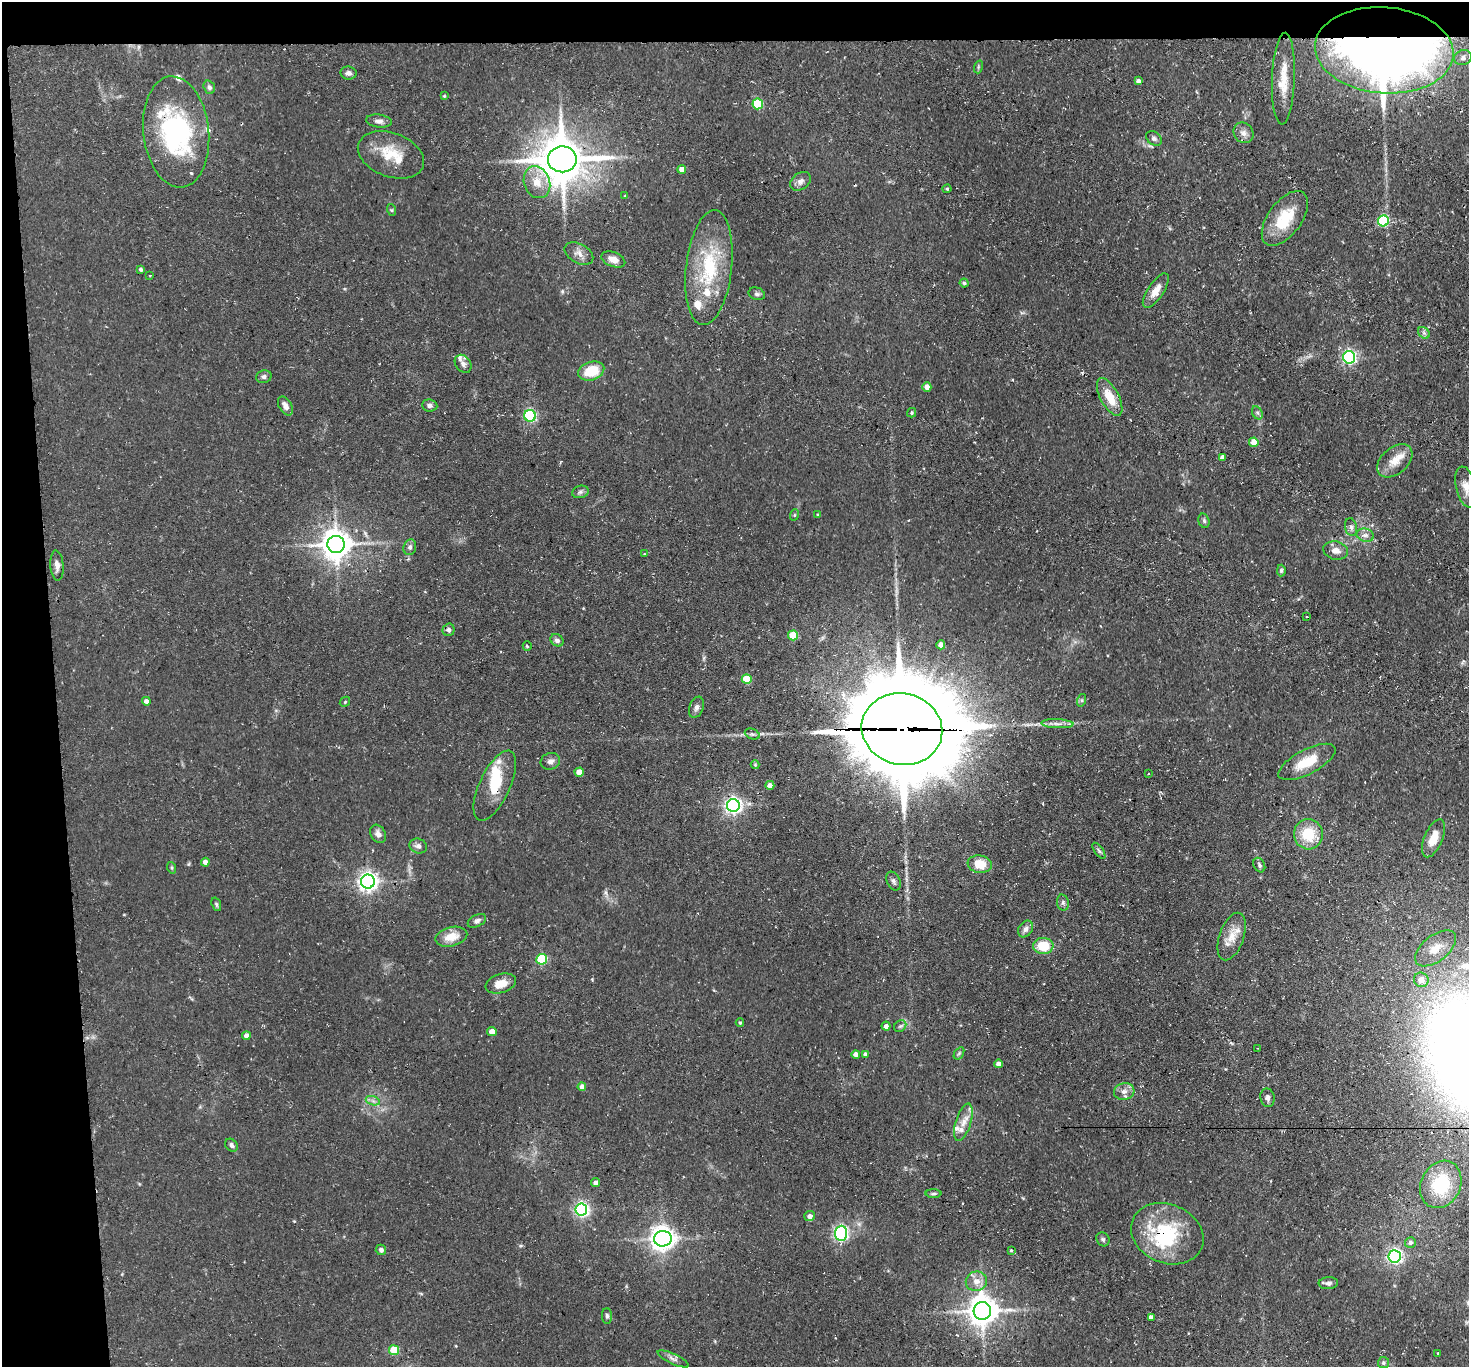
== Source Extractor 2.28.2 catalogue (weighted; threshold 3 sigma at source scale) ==
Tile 1 of 3 x 3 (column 1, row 1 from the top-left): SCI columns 1-1467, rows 2887-4251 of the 4401 x 4372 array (HDU 1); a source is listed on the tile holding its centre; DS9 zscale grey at full resolution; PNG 1471 x 1369 px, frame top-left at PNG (2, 2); each listed source drawn as its Kron ellipse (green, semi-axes under 4 px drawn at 4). Shown black and unused: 7% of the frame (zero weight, under 3 of 4 exposures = <1% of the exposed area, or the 3 px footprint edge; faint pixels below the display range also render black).
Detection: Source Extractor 2.28.2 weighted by HDU 2 'WHT'; one run over the whole footprint, this tile lists its part. Background 0.0734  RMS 0.0054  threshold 0.0241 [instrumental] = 3 sigma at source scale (4.5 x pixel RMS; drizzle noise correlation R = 1.50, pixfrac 1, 0.05/0.05 arcsec/px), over >= 5 px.
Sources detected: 155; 2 inside a brighter object's white glare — neither listed nor drawn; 12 inside a brighter listed object's ellipse — not listed separately; the other 141 listed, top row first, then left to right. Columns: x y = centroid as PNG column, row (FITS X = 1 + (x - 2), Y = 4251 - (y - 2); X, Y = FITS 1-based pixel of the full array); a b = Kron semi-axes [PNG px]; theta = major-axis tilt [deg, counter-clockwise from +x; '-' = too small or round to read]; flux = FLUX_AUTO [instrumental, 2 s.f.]
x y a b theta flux
1384 50 69 43 -5 780
1463 58 9 7 19 2.2
978 67 6 4 72 0.72
348 73 8 6 -7 2
1283 79 46 11 88 13
1138 81 4 4 - 1.5
209 87 7 5 -71 1.3
444 96 4 3 - 0.54
758 104 5 5 - 30
379 121 13 6 -7 2.5
176 132 56 33 -84 72
1244 133 11 9 -49 3
1154 138 8 6 -41 1.4
391 155 34 22 -20 17
562 159 14 13 - 2000
682 169 4 4 - 4.1
800 181 11 8 37 2.5
537 182 16 13 -69 8.1
947 189 4 4 - 0.65
625 196 4 3 - 0.67
392 210 6 4 -71 0.63
1285 218 32 16 54 19
1383 221 5 5 - 44
579 253 15 9 -29 4.1
613 259 12 7 -21 4.1
709 268 58 23 84 40
141 269 4 3 - 1
150 275 3 2 - 0.36
964 283 4 4 - 0.8
1156 290 20 8 56 5.8
757 294 8 6 -20 1.3
1424 333 7 5 -45 1.2
1349 357 6 6 - 110
463 364 10 7 -53 2.1
591 371 13 9 18 15
264 377 8 6 15 1.6
927 387 4 4 - 3.9
1110 397 21 9 -61 11
430 405 8 6 -5 1.6
285 406 10 6 -60 2.9
912 413 5 4 - 0.72
1257 413 7 5 -60 1.2
530 416 6 6 - 68
1254 442 5 4 - 7.2
1222 457 4 4 - 2.2
1395 461 20 13 41 7.8
1466 487 21 10 -78 5.4
580 492 8 6 16 1.4
794 515 6 3 70 0.62
818 515 4 3 - 0.6
1204 521 7 5 -73 1.1
1351 527 9 6 -79 1.7
1365 535 9 6 -13 2.4
336 544 8 8 - 860
410 547 8 6 73 1.6
1336 550 12 9 -12 4.1
644 554 3 3 - 0.39
57 565 15 6 -86 2.8
1281 570 6 4 88 0.79
1307 617 2 2 - 0.45
448 630 6 6 - 1.5
793 635 5 5 - 16
557 640 7 5 -39 1.7
941 645 4 4 - 3.6
527 646 5 2 - 0.54
747 679 5 5 - 15
1082 700 6 4 72 0.78
146 701 4 4 - 2.1
345 702 6 4 47 0.69
696 707 11 7 70 2.1
1057 724 16 4 -3 2.7
902 729 41 35 -14 9600
752 734 8 5 -23 1.1
550 761 10 8 18 2.3
1307 762 31 12 27 14
755 765 4 4 - 0.53
579 772 4 4 - 6.2
1148 774 3 2 - 0.36
770 785 4 4 - 3
495 786 38 15 65 18
733 805 6 6 - 210
378 834 10 7 -59 2.6
1308 834 15 14 - 16
1434 838 20 9 67 7.7
418 846 9 7 -22 2.1
1099 851 9 4 -55 1.1
205 862 4 4 - 2.8
980 864 12 9 -8 11
1259 865 8 5 -63 1.2
172 868 6 4 -71 0.65
893 881 10 6 -65 1.6
368 882 7 7 - 260
1063 903 8 6 -75 1.4
216 904 7 4 -72 0.89
477 921 10 6 29 1.9
1026 929 9 6 56 2.3
1232 936 25 12 71 8.7
451 937 16 9 14 8.2
1043 946 10 8 -2 13
1436 948 24 13 38 9.3
542 959 5 5 - 37
1421 980 7 7 - 4.8
501 983 16 9 17 6.1
740 1023 4 4 - 0.62
886 1026 4 4 - 2
900 1026 7 5 43 1.1
492 1032 5 4 - 4.5
246 1036 4 4 - 3
1258 1048 3 2 - 0.54
959 1053 7 4 56 0.87
856 1054 4 4 - 2.6
865 1054 4 4 - 1.6
998 1064 4 4 - 3.1
582 1087 4 4 - 2.7
1124 1091 10 8 13 3.2
1267 1098 9 7 -79 1.9
373 1101 7 4 -19 1.5
963 1122 19 7 73 5.6
231 1145 7 5 -42 1.6
596 1183 4 4 - 2.3
1441 1184 24 19 63 29
933 1194 8 4 1 0.92
581 1210 6 6 - 130
809 1216 5 5 - 2.2
841 1233 7 6 - 130
1167 1234 37 29 -24 40
663 1239 9 8 - 470
1103 1239 7 6 - 1.3
1410 1243 5 5 - 1.9
381 1250 5 5 - 1.5
1011 1250 4 3 - 0.6
1395 1256 6 6 - 130
976 1281 11 9 18 4.8
1328 1283 9 6 3 1.8
982 1311 9 8 - 820
607 1316 8 5 -88 1.2
1151 1317 4 4 - 2
394 1350 5 5 - 20
1438 1353 3 2 - 0.71
673 1359 17 5 -25 2.1
1383 1363 5 5 - 1
Overlapping masked pixels (flux is a lower limit): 6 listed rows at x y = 1384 50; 176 132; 562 159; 902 729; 495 786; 1167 1234
Isophote crosses this tile's border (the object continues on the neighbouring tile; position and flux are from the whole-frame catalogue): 1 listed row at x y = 1466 487